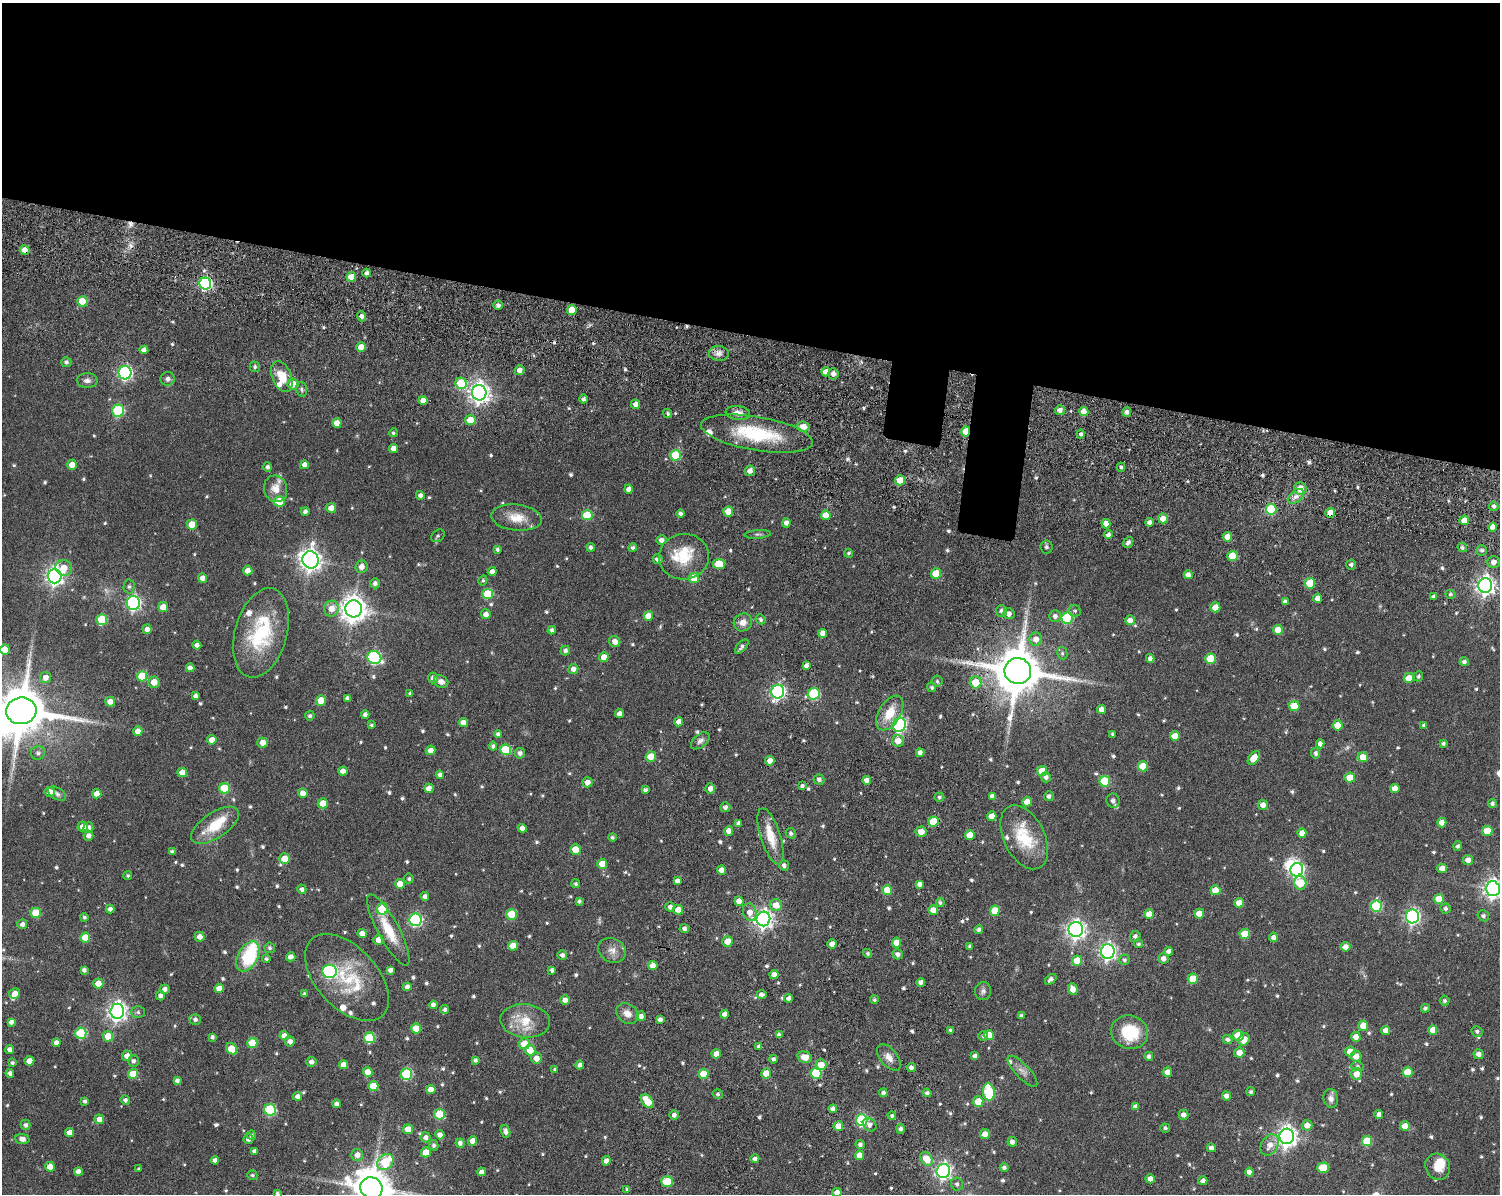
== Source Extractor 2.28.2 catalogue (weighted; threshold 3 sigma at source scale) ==
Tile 2 of 3 x 4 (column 2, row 1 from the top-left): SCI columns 1912-3409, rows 3770-4961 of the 5112 x 5073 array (HDU 1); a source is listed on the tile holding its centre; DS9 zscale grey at full resolution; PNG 1502 x 1196 px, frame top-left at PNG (2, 3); each listed source drawn as its Kron ellipse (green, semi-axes under 4 px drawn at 4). Shown black and unused: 29% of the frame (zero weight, under 8 of 15 exposures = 11% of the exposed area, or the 3 px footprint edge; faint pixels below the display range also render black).
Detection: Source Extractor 2.28.2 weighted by HDU 2 'WHT'; one run over the whole footprint, this tile lists its part. Background 0.165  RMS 0.0053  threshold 0.0218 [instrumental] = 3 sigma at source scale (4.09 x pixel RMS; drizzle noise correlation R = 1.36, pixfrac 0.8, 0.05/0.05 arcsec/px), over >= 5 px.
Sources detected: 724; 2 too faint to see at this stretch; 1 inside a brighter object's white glare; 4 cosmic-ray / hot-pixel residue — neither listed nor drawn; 14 inside a brighter listed object's ellipse — not listed separately; of the other 703, all 500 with FLUX_AUTO >= 0.881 (the completeness limit of this list) listed and drawn (203 fainter detections not listed), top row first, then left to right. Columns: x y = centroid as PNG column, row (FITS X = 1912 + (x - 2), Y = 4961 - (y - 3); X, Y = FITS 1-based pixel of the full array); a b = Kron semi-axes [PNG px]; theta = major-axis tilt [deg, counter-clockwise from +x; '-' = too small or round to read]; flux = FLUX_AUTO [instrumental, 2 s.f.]
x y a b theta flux
25 250 5 5 - 4.3
367 273 4 4 - 1.6
351 277 5 5 - 7.3
205 284 6 6 - 70
82 301 5 5 - 10
498 305 5 4 - 1.5
572 310 5 5 - 9.7
361 316 5 4 - 1.8
361 347 5 5 - 6.6
144 350 4 4 - 2
719 353 10 7 -4 2.5
66 362 5 5 - 1.3
255 367 5 5 - 1
520 370 5 4 - 2.6
826 372 4 4 - 3.7
125 373 6 6 - 100
833 374 6 5 - 2.3
282 376 16 9 -67 9
168 379 7 7 - 1.7
87 380 10 7 0 2.2
461 383 6 5 - 17
293 384 5 5 - 5.4
301 389 7 5 -75 1.2
479 393 7 7 - 290
584 399 4 4 - 1.4
423 400 4 4 - 3.8
636 404 4 4 - 2.8
1060 410 5 4 - 2.7
118 411 6 6 - 35
1084 411 5 4 - 4.2
1127 412 5 4 - 1.7
738 413 12 7 -7 3.3
668 414 5 4 - 1.1
470 420 5 5 - 6.5
337 423 5 4 - 4.3
803 427 6 5 - 4.7
966 431 5 4 - 7
393 433 4 4 - 0.91
757 434 57 17 -9 33
1081 434 4 4 - 1.2
394 448 4 4 - 3.4
676 455 5 5 - 24
72 465 5 5 - 5.3
304 465 4 4 - 2.4
268 467 5 4 - 1.6
1121 467 4 4 - 0.94
750 471 5 5 - 2.4
900 480 5 5 - 6
276 489 13 11 -72 5.8
629 489 4 4 - 2.7
1300 489 6 6 - 5.6
420 495 4 4 - 1.6
1296 496 9 6 40 2.5
279 501 5 5 - 8.8
1494 506 5 4 - 1.1
331 508 5 5 - 3.2
1271 509 5 5 - 25
305 512 4 4 - 1.4
728 512 5 5 - 8.8
1330 513 5 4 - 5.3
681 514 4 4 - 1.5
587 515 5 5 - 18
826 515 5 5 - 7.3
516 518 25 13 -6 8.6
1163 518 5 5 - 4.3
1464 520 5 4 - 4.1
1149 522 4 4 - 1.9
786 523 4 4 - 2.2
1106 524 5 4 - 3
192 525 5 5 - 8.8
1493 527 4 4 - 3.1
758 534 13 3 4 1.2
1108 535 4 4 - 1.8
438 536 7 5 38 0.97
1227 537 5 4 - 4.8
661 540 5 4 - 2
1128 542 6 4 52 1.7
591 547 4 4 - 1.3
1046 547 6 6 - 1.2
1462 547 5 4 - 1
633 548 4 4 - 1.2
497 549 4 3 - 1.1
1482 550 5 5 - 1.2
849 553 4 4 - 0.89
1232 556 5 5 - 9.8
684 557 25 22 7 14
658 559 5 5 - 2.3
310 560 9 8 - 330
1493 562 6 6 - 2.6
719 564 6 5 - 14
1351 565 5 5 - 1.3
362 567 6 6 - 3.1
64 568 8 7 - 4.9
248 570 5 4 - 3.9
492 572 4 4 - 2.9
936 574 5 5 - 13
1188 575 4 4 - 2.5
55 576 7 7 - 210
202 578 5 4 - 3.3
694 578 5 5 - 12
483 580 5 4 - 0.89
375 583 5 5 - 1.5
1310 583 5 5 - 15
1485 585 7 7 - 230
129 586 7 5 88 1.1
488 594 5 5 - 17
1450 594 5 4 - 0.94
1434 597 3 3 - 1.6
1318 598 4 4 - 3
1285 602 4 4 - 2
133 603 7 6 - 110
163 607 5 5 - 5.9
1215 607 5 5 - 6.1
331 609 8 7 - 4.7
354 609 8 8 - 520
1002 611 6 5 - 1.8
1075 611 6 5 - 1
486 614 5 5 - 2.8
1009 614 6 5 - 2.6
648 616 5 4 - 6.8
1055 616 6 6 - 2
1067 618 5 5 - 34
761 619 5 4 - 1.1
102 620 5 5 - 18
1130 620 5 5 - 2.8
743 622 9 8 - 3.8
147 629 5 4 - 3
552 630 4 4 - 1.5
1278 630 5 5 - 7.7
261 633 46 26 74 37
823 633 4 4 - 3.1
1036 639 6 6 - 3.6
615 642 6 5 - 3
197 645 4 4 - 1.9
742 647 8 4 48 1.5
5 649 5 5 - 6.1
565 650 5 4 - 1.7
1062 653 6 5 - 0.96
604 657 5 5 - 5.1
374 658 7 6 - 60
1150 658 4 4 - 1.8
1210 659 5 5 - 13
1464 662 4 4 - 1.3
806 665 4 4 - 1.9
190 668 4 4 - 2.4
573 669 5 5 - 2.5
1018 671 13 13 - 2500
142 676 5 5 - 15
1418 676 5 4 - 1
46 678 5 5 - 3.3
433 678 5 5 - 2.2
1409 678 5 5 - 6.9
937 681 5 5 - 1.1
154 682 5 5 - 5
441 682 7 6 - 2.6
976 682 6 6 - 8.9
932 687 5 4 - 0.99
778 692 7 6 - 110
410 693 4 4 - 0.9
814 694 6 5 - 39
195 696 4 4 - 1.6
347 698 4 3 - 1.5
321 701 5 5 - 11
110 702 5 5 - 4.8
1294 706 5 5 - 12
1101 709 4 4 - 3.2
21 711 15 13 7 2900
890 713 19 11 58 10
620 714 4 4 - 2.8
365 715 4 4 - 1.8
310 716 5 4 - 1.2
463 722 4 4 - 3.7
679 722 4 4 - 3.1
371 725 3 3 - 0.88
899 725 7 6 - 93
1338 725 5 5 - 5.8
1424 725 4 4 - 1.4
138 731 5 4 - 4.2
498 734 4 4 - 1.5
1113 734 4 3 - 0.93
1175 736 5 5 - 7.7
212 740 5 5 - 4
700 741 11 6 40 1.9
898 741 6 6 - 4.5
263 743 5 5 - 4.3
1443 743 4 4 - 1.1
1320 744 4 4 - 2.3
493 746 4 4 - 1.3
430 750 5 4 - 3.5
506 750 5 5 - 20
38 753 7 6 - 1.5
520 753 5 5 - 1.6
920 753 4 4 - 2.2
1316 753 5 4 - 1.5
651 757 5 5 - 11
1363 757 5 5 - 6.3
1254 758 8 5 52 6.3
770 761 5 5 - 3.4
1143 766 5 5 - 9.6
343 771 4 4 - 3
1042 771 5 5 - 10
182 772 5 5 - 4.7
440 775 4 4 - 1.7
1046 777 5 5 - 1.8
1350 778 5 5 - 7.6
819 779 5 5 - 1.6
867 780 4 4 - 3
1105 781 5 5 - 21
587 782 5 5 - 3.2
802 786 4 4 - 1.1
224 788 5 5 - 19
429 788 5 4 - 3.7
1395 788 4 4 - 3.6
710 789 5 4 - 2.6
645 790 4 3 - 1.2
50 792 5 5 - 3.8
303 793 5 4 - 3.9
57 794 10 5 -31 1.5
97 794 5 4 - 4
992 796 4 4 - 1.7
1049 796 5 5 - 1.6
939 797 5 4 - 1.1
1113 801 7 6 - 2.1
1027 802 5 4 - 4.8
323 803 5 5 - 7.7
1492 803 4 4 - 1.2
1263 805 5 5 - 3.2
725 807 5 5 - 1.5
992 816 5 4 - 4
933 822 5 5 - 14
738 823 4 3 - 1.3
1442 823 5 4 - 5.3
215 825 27 12 34 15
83 826 5 5 - 3.9
88 828 5 5 - 2.1
522 828 4 4 - 2.9
729 831 5 4 - 3
1487 831 5 5 - 9.6
921 832 5 5 - 4.3
791 833 5 5 - 1.5
1302 833 4 4 - 4.2
970 835 5 5 - 7.3
89 836 5 4 - 2.2
770 836 29 10 -72 10
612 837 4 4 - 1
1024 837 34 20 -64 21
1458 846 4 4 - 1.3
575 849 5 5 - 7.8
172 852 4 4 - 1
284 859 5 5 - 7.9
1468 860 5 5 - 3.2
602 864 5 5 - 6.2
784 865 5 5 - 1.4
1442 868 5 4 - 3.6
721 870 4 4 - 3.4
1297 870 7 6 - 99
128 876 4 4 - 0.92
409 879 5 5 - 0.99
677 881 4 4 - 2.4
1300 883 7 6 - 16
400 884 5 5 - 6.5
576 884 4 4 - 0.89
920 884 4 4 - 2.2
302 889 5 4 - 1.5
1493 889 7 7 - 230
887 890 5 4 - 8.2
1215 890 5 5 - 7.2
425 896 4 4 - 1.7
1439 899 5 5 - 8.8
579 901 4 3 - 1.2
739 901 5 4 - 3.6
940 903 4 4 - 1.2
1239 903 5 5 - 4.8
776 905 6 6 - 5.1
1376 906 6 5 - 33
670 907 4 4 - 1.7
110 909 4 4 - 2
383 909 6 5 - 21
1445 909 5 5 - 1.4
678 910 5 5 - 6.6
933 910 5 4 - 5.3
995 911 5 5 - 11
750 912 9 6 -72 4.1
36 913 5 5 - 14
512 914 5 5 - 15
1149 914 5 5 - 7
1199 914 5 5 - 5.7
1413 916 7 6 - 110
1483 916 6 5 - 1.3
84 917 4 4 - 1
763 919 7 7 - 210
415 920 6 6 - 66
22 924 5 5 - 2
684 929 5 4 - 1.6
1076 929 7 7 - 220
388 930 40 10 -62 14
979 930 4 4 - 1.4
362 933 4 4 - 4
1245 934 5 5 - 11
1135 936 5 5 - 1.5
200 937 5 5 - 3
1274 937 4 4 - 2.2
85 938 5 5 - 8.8
378 940 5 5 - 4.2
727 941 5 5 - 5.3
896 943 5 4 - 5.9
832 944 4 4 - 3.3
1138 944 4 4 - 0.98
513 946 5 5 - 6.1
970 946 4 3 - 1.1
1345 947 5 4 - 3.4
270 948 5 5 - 1.1
612 950 14 11 -27 4.2
1108 951 7 7 - 160
1169 951 4 4 - 2
867 953 5 4 - 0.92
898 954 5 5 - 2.1
562 955 5 5 - 1.7
248 956 16 9 62 33
291 957 5 4 - 2.9
1163 958 5 5 - 2.6
266 959 4 4 - 0.92
1124 960 5 5 - 1.1
1077 961 5 5 - 9
653 966 5 4 - 3.4
84 970 4 4 - 1.7
390 970 4 4 - 2.4
552 970 4 4 - 1.3
330 971 7 6 - 72
774 975 4 4 - 3.3
347 977 52 30 -47 31
1051 979 6 4 39 1.7
1193 979 5 5 - 12
921 982 4 4 - 1.9
98 984 5 5 - 6.4
407 987 4 4 - 2.3
219 988 4 4 - 4.4
165 989 5 4 - 2.2
1073 989 6 5 - 4
983 991 9 8 - 1.6
15 994 5 5 - 4.2
304 994 4 3 - 1
761 995 5 4 - 1.9
160 996 4 4 - 1.9
788 998 4 4 - 1.8
565 1000 5 5 - 2.7
874 1000 4 4 - 0.92
1445 1001 5 5 - 0.99
433 1005 4 4 - 1.9
1425 1008 4 4 - 1.1
445 1009 4 4 - 1.5
117 1011 7 7 - 230
138 1012 7 6 - 1.1
627 1013 12 9 -38 3.8
725 1014 4 4 - 3
641 1016 5 4 - 2.6
1022 1016 4 4 - 1.4
195 1019 6 5 - 1.6
660 1020 4 4 - 1.8
525 1021 25 16 -6 13
11 1022 4 4 - 2.2
1363 1026 5 5 - 7.6
416 1028 5 5 - 9
951 1030 3 3 - 1.1
1386 1030 4 4 - 3.3
1433 1030 5 4 - 5
1477 1031 5 5 - 1.3
1129 1032 18 16 -20 21
81 1033 5 5 - 30
779 1035 4 4 - 1.8
989 1035 5 5 - 8.4
108 1036 5 5 - 11
284 1036 4 4 - 3.5
983 1036 5 4 - 1.1
1238 1036 5 5 - 12
212 1037 4 3 - 1.3
1356 1037 5 5 - 3.5
369 1038 5 5 - 25
1227 1039 5 4 - 1.4
1244 1040 6 5 - 5.1
290 1041 5 5 - 2.4
56 1043 4 4 - 2.7
252 1043 5 5 - 13
524 1044 5 5 - 9.1
759 1046 3 3 - 1.2
10 1049 4 4 - 2.3
232 1049 6 5 - 10
530 1050 5 5 - 9.5
1350 1051 5 5 - 5.7
1239 1053 5 5 - 4.1
716 1054 4 4 - 4
1479 1054 5 5 - 2.5
127 1056 5 5 - 3.3
975 1056 4 4 - 1.9
1149 1056 4 4 - 1.5
1356 1056 5 5 - 4.1
805 1057 7 5 -16 5.7
889 1057 15 8 -52 3.5
536 1058 5 5 - 3.8
774 1059 4 4 - 1.3
475 1060 4 3 - 1.2
29 1061 5 4 - 4.4
133 1061 6 5 - 1.5
311 1062 5 5 - 2.1
12 1063 4 4 - 0.95
343 1065 4 4 - 4.4
580 1065 4 4 - 1.9
821 1065 5 5 - 6.8
1357 1066 6 5 - 0.99
911 1068 4 4 - 2
555 1069 4 3 - 0.91
1022 1071 20 7 -46 3.1
368 1072 5 4 - 6.2
1167 1072 5 5 - 3.7
1408 1072 5 5 - 11
10 1073 4 4 - 1.8
766 1073 5 5 - 7.4
816 1073 5 5 - 26
133 1074 5 5 - 13
407 1074 5 5 - 38
703 1074 5 5 - 9.6
1356 1074 6 5 - 4.7
177 1081 4 4 - 1.5
373 1086 5 5 - 10
431 1090 4 4 - 5.1
989 1092 8 6 -82 31
1251 1092 4 4 - 1
883 1093 4 4 - 1.8
927 1093 4 4 - 1.4
718 1094 5 4 - 1
297 1096 5 4 - 2
1226 1096 4 4 - 2.3
1331 1098 9 7 -79 2.4
125 1100 5 4 - 1.4
85 1101 4 4 - 1.1
648 1101 8 5 -50 11
978 1102 5 5 - 9
337 1104 4 4 - 1.7
1135 1107 4 4 - 2.1
833 1109 4 4 - 2.1
270 1110 6 6 - 40
440 1114 5 5 - 21
674 1115 4 4 - 2
1184 1115 5 5 - 2.4
1379 1115 4 4 - 2.7
892 1116 4 4 - 1.2
99 1119 5 4 - 4.7
862 1120 6 6 - 43
26 1125 5 5 - 1.6
870 1125 7 6 - 1.9
1307 1125 5 5 - 3.7
838 1126 5 5 - 5.3
1405 1126 5 5 - 4.9
1165 1128 5 4 - 1
408 1129 5 4 - 5
901 1129 5 4 - 1.6
505 1131 6 4 -71 2.2
70 1133 4 4 - 4.9
985 1134 5 5 - 3.6
251 1135 4 4 - 1
440 1135 5 4 - 2.6
1287 1136 8 7 - 300
426 1137 5 5 - 2.3
22 1139 7 5 -6 2.8
248 1139 5 5 - 1.7
473 1141 4 4 - 4.2
1367 1141 5 5 - 16
1012 1142 5 4 - 2.1
460 1143 4 4 - 2.1
860 1144 4 4 - 1.4
434 1145 5 4 - 1.3
1270 1145 11 8 61 4.1
1211 1148 4 4 - 2.4
255 1151 4 4 - 1.7
426 1152 5 5 - 7
357 1155 6 6 - 3.3
859 1155 5 4 - 5
755 1159 4 4 - 1.5
926 1159 7 5 -54 8.5
215 1160 4 4 - 1.9
606 1161 4 4 - 2.4
385 1162 9 7 40 22
50 1167 5 4 - 6.5
1004 1167 4 4 - 1.4
1438 1167 13 12 - 7.3
1323 1168 6 5 - 12
139 1169 3 3 - 0.9
78 1171 4 4 - 2.8
943 1171 7 6 - 160
481 1172 4 4 - 2.2
1249 1172 4 4 - 2.6
252 1175 5 4 - 0.88
1150 1179 4 4 - 3.3
667 1181 5 5 - 14
1203 1181 4 4 - 2.1
957 1184 6 6 - 1.5
371 1188 11 10 - 1300
627 1189 4 3 - 0.94
277 1193 3 3 - 0.99
837 1193 4 4 - 3
Overlapping masked pixels (flux is a lower limit): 6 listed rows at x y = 25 250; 205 284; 966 431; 757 434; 1330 513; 1018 671
Isophote crosses this tile's border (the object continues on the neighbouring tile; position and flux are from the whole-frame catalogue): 6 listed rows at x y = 5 649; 21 711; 1493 889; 371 1188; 277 1193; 837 1193